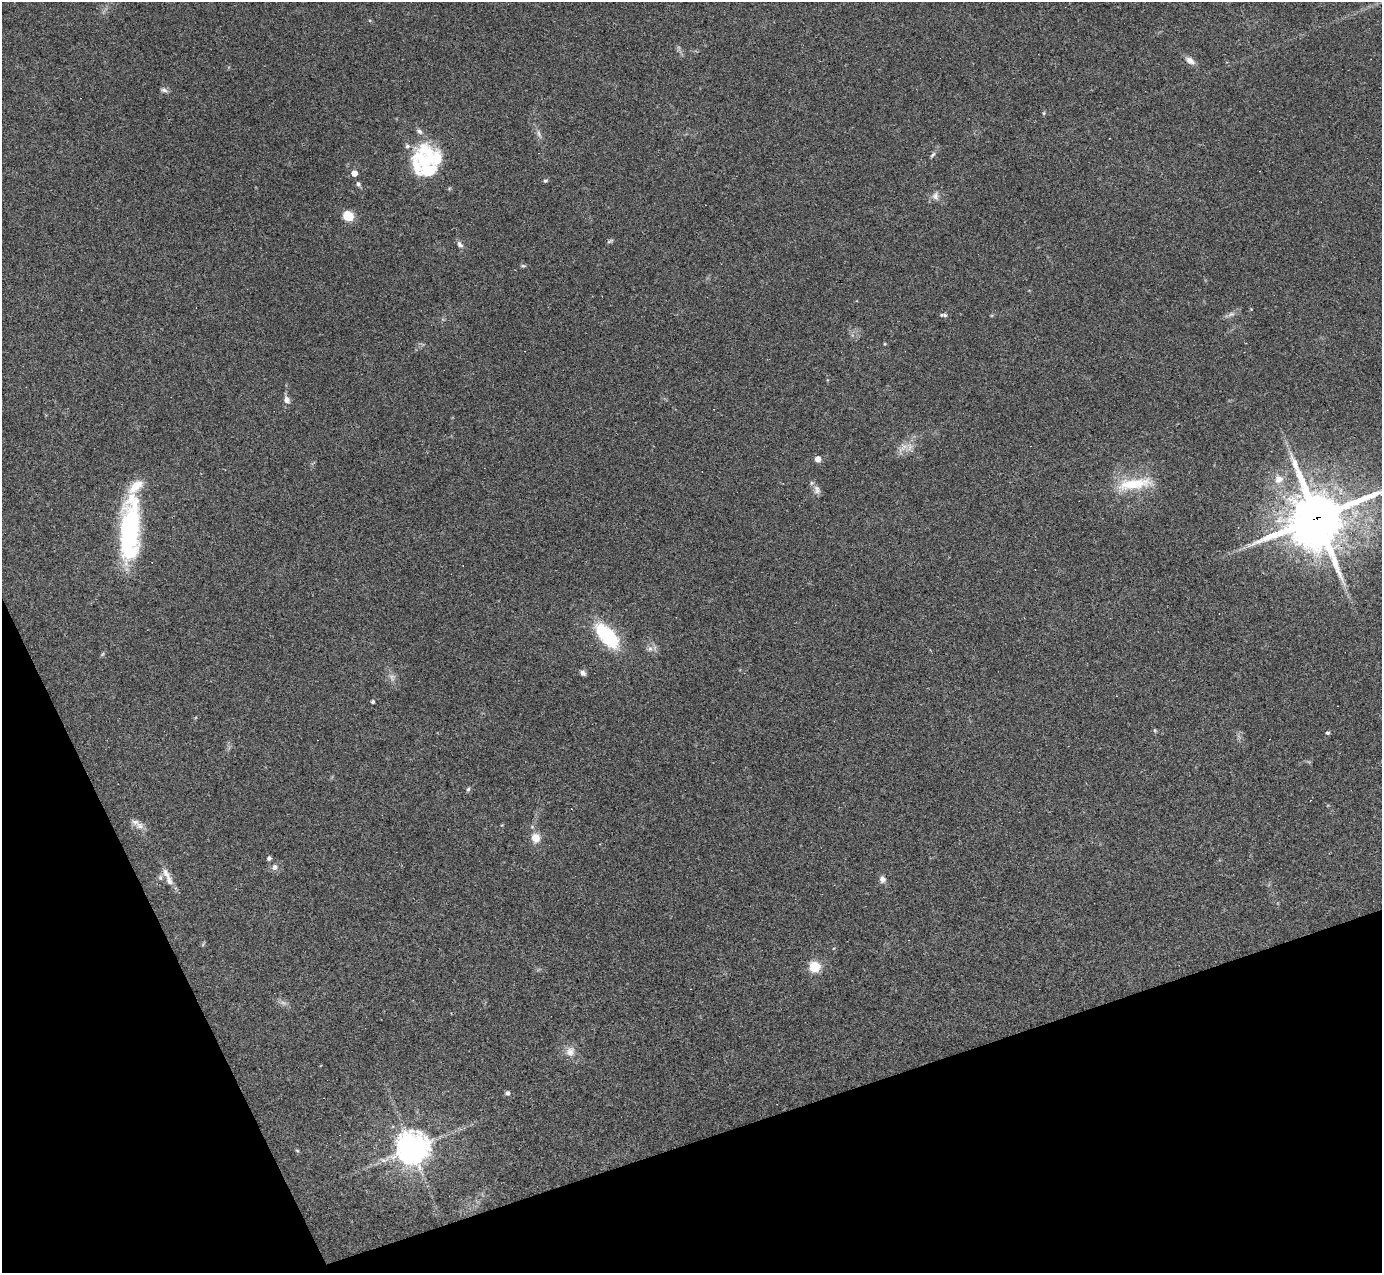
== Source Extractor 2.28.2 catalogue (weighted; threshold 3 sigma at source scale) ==
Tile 14 of 4 x 4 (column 2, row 4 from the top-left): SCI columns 1381-2760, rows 277-1547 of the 5521 x 5507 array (HDU 1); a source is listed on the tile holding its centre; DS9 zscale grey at full resolution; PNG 1384 x 1275 px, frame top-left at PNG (2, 2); no overlay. Shown black and unused: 17% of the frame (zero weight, under 3 of 4 exposures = <1% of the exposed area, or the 3 px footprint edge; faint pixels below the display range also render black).
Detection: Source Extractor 2.28.2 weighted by HDU 2 'WHT'; one run over the whole footprint, this tile lists its part. Background 0.0844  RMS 0.0057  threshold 0.0257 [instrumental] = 3 sigma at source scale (4.5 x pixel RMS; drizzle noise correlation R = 1.50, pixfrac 1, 0.05/0.05 arcsec/px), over >= 5 px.
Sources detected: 58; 2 too faint to see at this stretch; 1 inside a brighter object's white glare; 6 cosmic-ray / hot-pixel residue — not listed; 8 inside a brighter listed object's ellipse — not listed separately; the other 41 listed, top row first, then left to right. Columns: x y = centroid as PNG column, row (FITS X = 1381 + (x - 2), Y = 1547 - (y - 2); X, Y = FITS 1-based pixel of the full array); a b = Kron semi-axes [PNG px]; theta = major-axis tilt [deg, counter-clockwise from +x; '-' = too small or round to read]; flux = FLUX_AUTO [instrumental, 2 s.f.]
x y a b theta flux
1190 61 12 7 -33 3.6
164 90 9 6 -9 1.5
1044 113 6 4 71 0.61
539 134 13 5 -72 2.1
429 153 37 18 -53 23
933 155 9 4 42 1.2
354 173 4 4 - 6.6
545 181 6 4 5 0.8
358 184 8 5 -72 1.3
935 196 10 8 -86 2.7
348 216 12 10 -37 8.6
610 241 9 4 26 0.97
460 245 9 6 -57 2
523 266 6 4 -1 0.82
1231 314 10 6 20 2
944 315 8 4 -1 1.2
286 400 10 7 -67 2.9
903 447 13 7 57 4.2
818 459 4 4 - 6
1279 479 11 11 - 6
1134 484 51 14 9 22
817 490 13 9 -77 2.8
1316 518 21 19 29 3000
130 530 71 20 87 80
607 636 23 11 -48 50
650 649 8 6 68 2
583 673 7 5 -41 1.7
373 702 4 4 - 1
1328 733 5 4 - 0.89
468 789 6 4 66 0.95
140 826 13 9 -31 3.9
536 838 11 10 - 5.8
269 858 6 5 - 1.1
275 867 8 7 - 2.3
166 873 17 8 -57 4.6
882 879 8 7 - 2.4
815 967 10 10 - 12
570 1051 15 13 66 5.1
507 1093 6 5 - 1.4
412 1149 9 9 - 1100
297 1150 6 3 -20 0.61
Overlapping masked pixels (flux is a lower limit): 1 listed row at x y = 1316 518
Isophote crosses this tile's border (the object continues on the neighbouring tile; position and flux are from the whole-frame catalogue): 1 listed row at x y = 1316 518